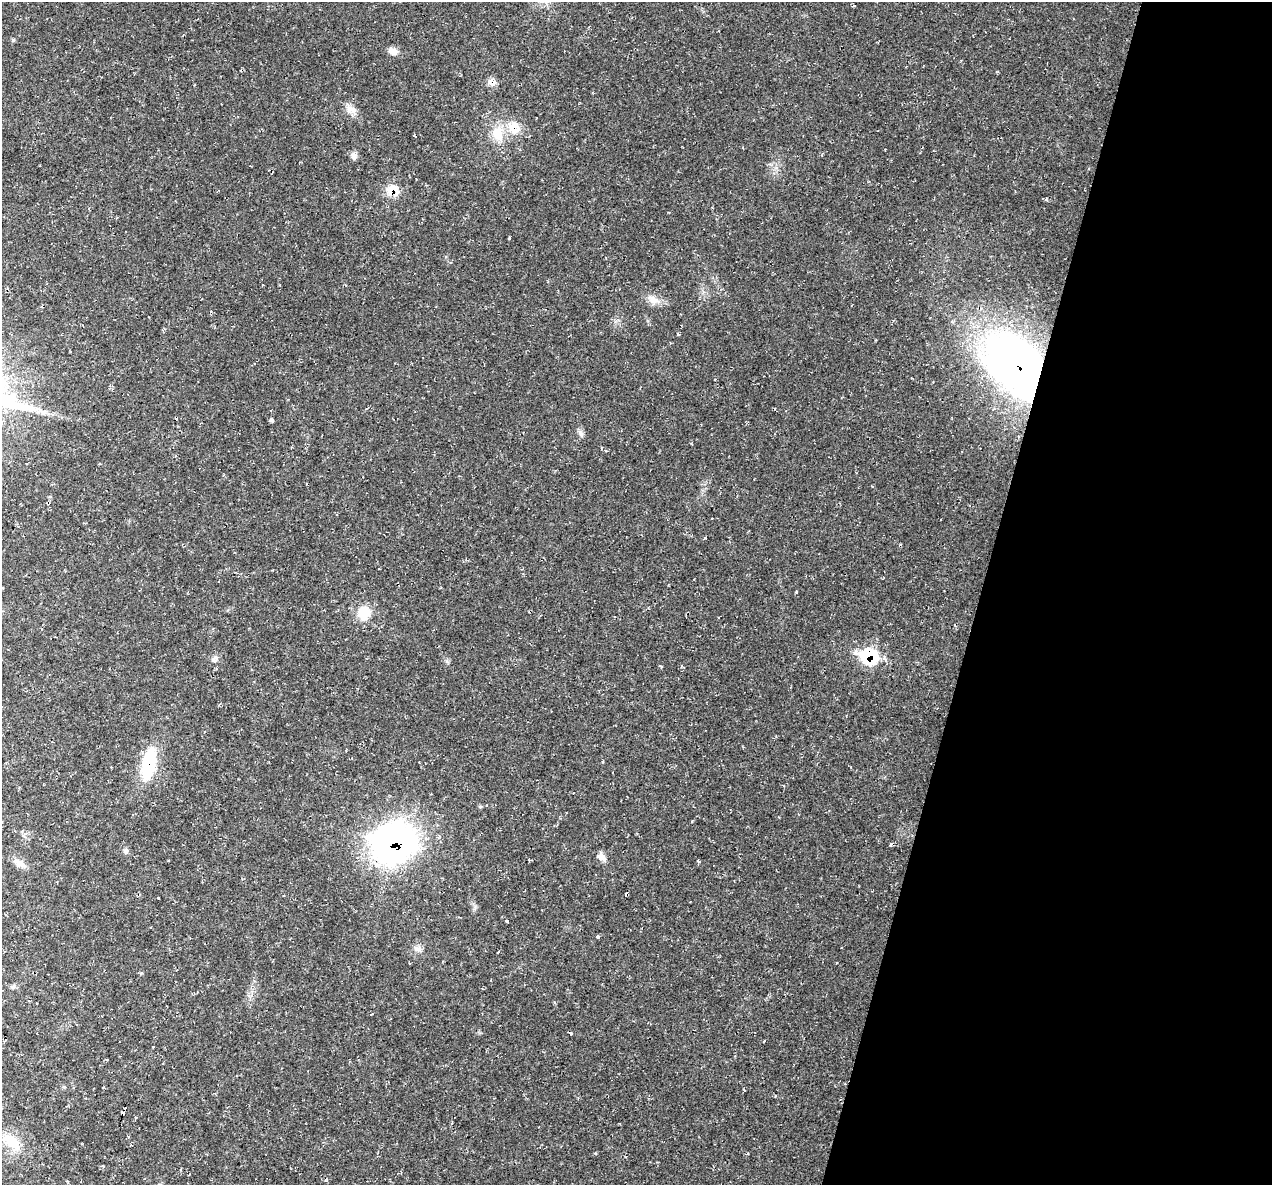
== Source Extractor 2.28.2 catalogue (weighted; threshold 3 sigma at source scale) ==
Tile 8 of 4 x 4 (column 4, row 2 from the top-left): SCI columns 3811-5080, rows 2492-3674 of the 5084 x 5107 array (HDU 1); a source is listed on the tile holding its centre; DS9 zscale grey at full resolution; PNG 1274 x 1187 px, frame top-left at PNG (2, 2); no overlay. Shown black and unused: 23% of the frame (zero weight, under 2 of 3 exposures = <1% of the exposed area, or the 3 px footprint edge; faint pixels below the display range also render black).
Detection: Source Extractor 2.28.2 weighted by HDU 2 'WHT'; one run over the whole footprint, this tile lists its part. Background 0.0221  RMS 0.0062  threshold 0.0279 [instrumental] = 3 sigma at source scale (4.5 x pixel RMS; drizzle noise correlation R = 1.50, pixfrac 1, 0.05/0.05 arcsec/px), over >= 5 px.
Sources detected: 34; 2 cosmic-ray / hot-pixel residue — not listed; the other 32 listed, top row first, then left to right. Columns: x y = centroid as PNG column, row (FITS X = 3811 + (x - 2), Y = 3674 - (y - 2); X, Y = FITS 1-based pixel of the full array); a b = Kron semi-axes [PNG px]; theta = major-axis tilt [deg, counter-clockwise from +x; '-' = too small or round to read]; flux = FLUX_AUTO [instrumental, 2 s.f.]
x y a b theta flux
13 40 5 5 - 0.83
393 51 12 9 -8 3.7
492 82 12 9 -37 3.4
351 110 15 10 -21 4.7
514 128 18 15 -65 11
498 134 21 15 -85 13
354 156 10 7 -77 2.5
392 190 15 11 24 9.1
279 285 4 3 - 0.48
653 300 13 10 -42 4.8
1016 366 58 36 -51 390
271 420 4 3 - 5.2
581 434 10 6 -80 2
712 518 2 2 - 0.57
796 592 4 3 - 0.56
364 613 17 15 71 14
869 656 15 12 -14 41
214 659 11 7 41 2.4
148 763 40 16 79 30
394 843 26 23 16 310
126 851 8 6 -81 1.5
602 857 12 7 -47 3.8
21 864 17 9 -34 4.7
158 898 3 3 - 1.3
507 921 4 3 - 2.4
598 937 3 3 - 4.4
417 949 11 6 -9 2.6
13 987 7 5 44 1.2
571 1033 3 3 - 3.3
153 1047 3 3 - 0.67
123 1113 4 3 - 11
12 1142 29 14 -42 17
Overlapping masked pixels (flux is a lower limit): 8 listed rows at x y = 492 82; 514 128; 392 190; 1016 366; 869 656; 148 763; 394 843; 123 1113
Unlisted compact peaks at least as high as the median listed source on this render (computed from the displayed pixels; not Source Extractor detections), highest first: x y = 509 238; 705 538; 447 661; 692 821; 595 1153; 141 973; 475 906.